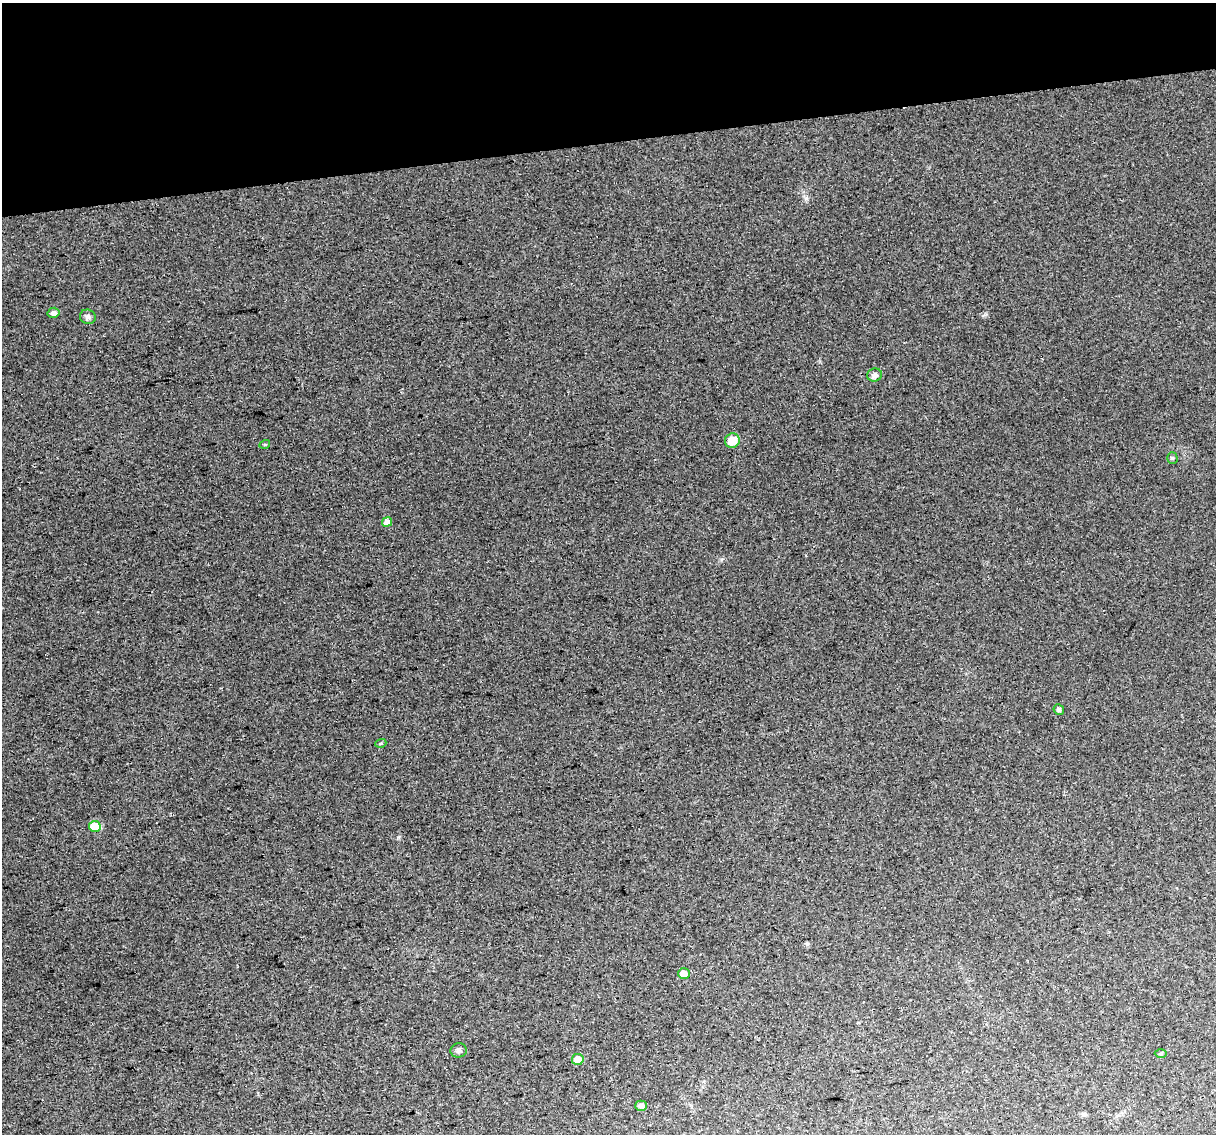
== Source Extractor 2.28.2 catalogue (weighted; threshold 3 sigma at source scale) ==
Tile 3 of 4 x 4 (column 3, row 1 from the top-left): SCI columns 2470-3683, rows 3475-4606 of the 4939 x 4638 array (HDU 1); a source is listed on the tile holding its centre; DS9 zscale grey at full resolution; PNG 1218 x 1136 px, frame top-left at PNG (2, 3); each listed source drawn as its Kron ellipse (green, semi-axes under 4 px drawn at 4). Shown black and unused: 12% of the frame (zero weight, under 2 of 3 exposures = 2% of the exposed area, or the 3 px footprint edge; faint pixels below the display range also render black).
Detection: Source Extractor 2.28.2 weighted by HDU 2 'WHT'; one run over the whole footprint, this tile lists its part. Background 0.0216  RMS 0.0096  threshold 0.0433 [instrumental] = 3 sigma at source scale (4.5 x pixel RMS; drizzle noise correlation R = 1.50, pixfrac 1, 0.0396/0.0396 arcsec/px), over >= 5 px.
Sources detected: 15; all 15 listed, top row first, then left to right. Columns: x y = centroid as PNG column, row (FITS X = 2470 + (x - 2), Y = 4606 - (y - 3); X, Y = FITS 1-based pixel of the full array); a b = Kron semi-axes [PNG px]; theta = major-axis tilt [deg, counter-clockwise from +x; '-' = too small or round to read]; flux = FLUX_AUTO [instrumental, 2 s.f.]
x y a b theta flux
54 313 6 5 - 4
88 317 8 7 - 2.8
875 375 7 6 - 3.6
732 441 7 7 - 14
265 444 5 3 - 0.89
1172 458 5 5 - 1.3
387 522 5 4 - 6.8
1059 709 5 5 - 2.1
381 743 5 3 - 1.1
95 827 6 5 - 32
684 973 6 5 - 8.4
459 1050 8 7 - 2.7
1161 1054 6 4 1 1.3
578 1059 6 5 - 13
641 1106 6 5 - 3.9
Unlisted compact peaks at least as high as the median listed source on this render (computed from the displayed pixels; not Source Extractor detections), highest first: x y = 398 837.